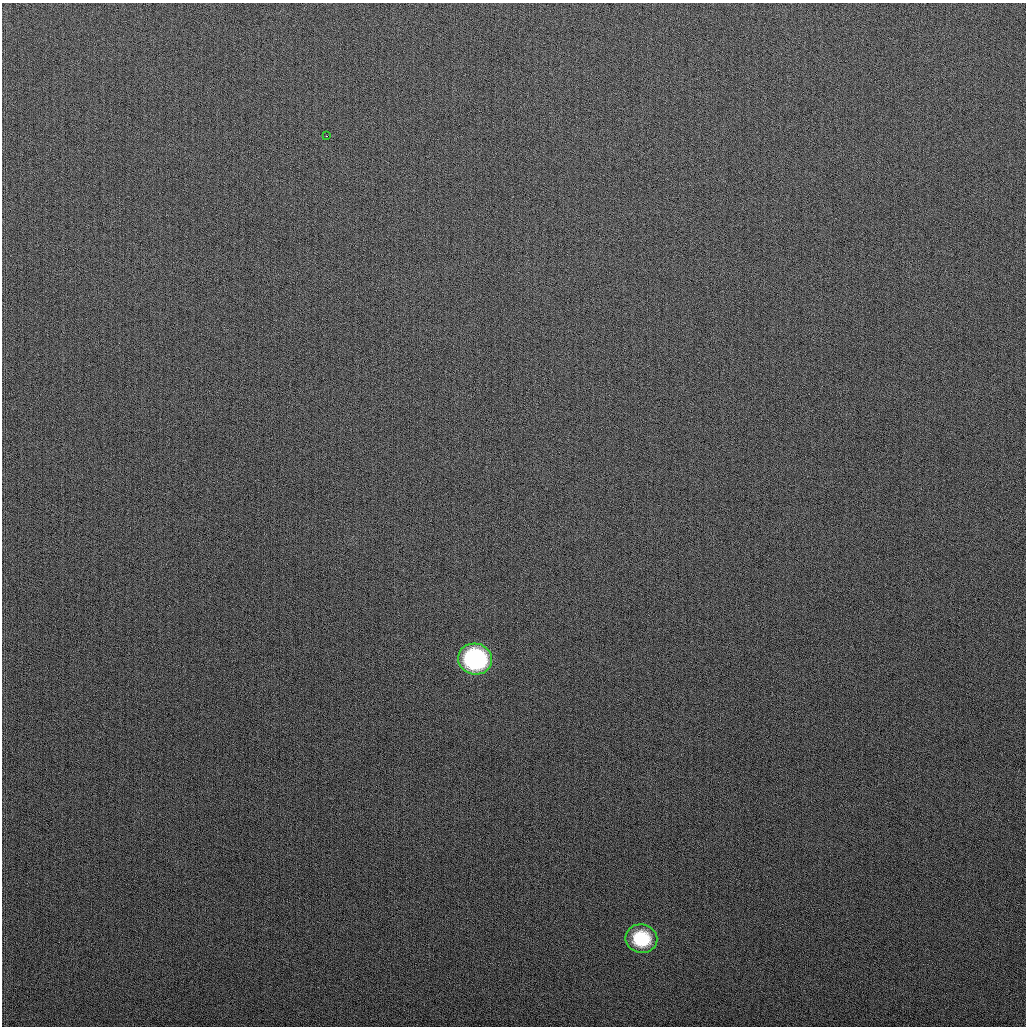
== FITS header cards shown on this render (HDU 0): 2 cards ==
NAXIS1  =                 1024
NAXIS2  =                 1024

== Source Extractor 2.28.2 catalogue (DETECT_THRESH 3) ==
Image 1024 x 1024 px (HDU 0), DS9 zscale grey, 1 PNG px = 1 image px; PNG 1028 x 1028 px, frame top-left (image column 1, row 1024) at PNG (2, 3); each listed source drawn as its Kron ellipse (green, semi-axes under 4 px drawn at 4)
Background 269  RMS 11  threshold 31.6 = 3 sigma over >= 5 px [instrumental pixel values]
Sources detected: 3; all 3 listed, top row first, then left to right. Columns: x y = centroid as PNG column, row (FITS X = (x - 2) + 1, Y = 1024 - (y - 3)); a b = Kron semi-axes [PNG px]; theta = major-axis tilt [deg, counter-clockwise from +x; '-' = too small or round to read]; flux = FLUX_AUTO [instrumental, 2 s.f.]
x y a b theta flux
327 136 3 2 - 2000
475 659 17 15 -13 100000
641 939 16 14 -9 31000